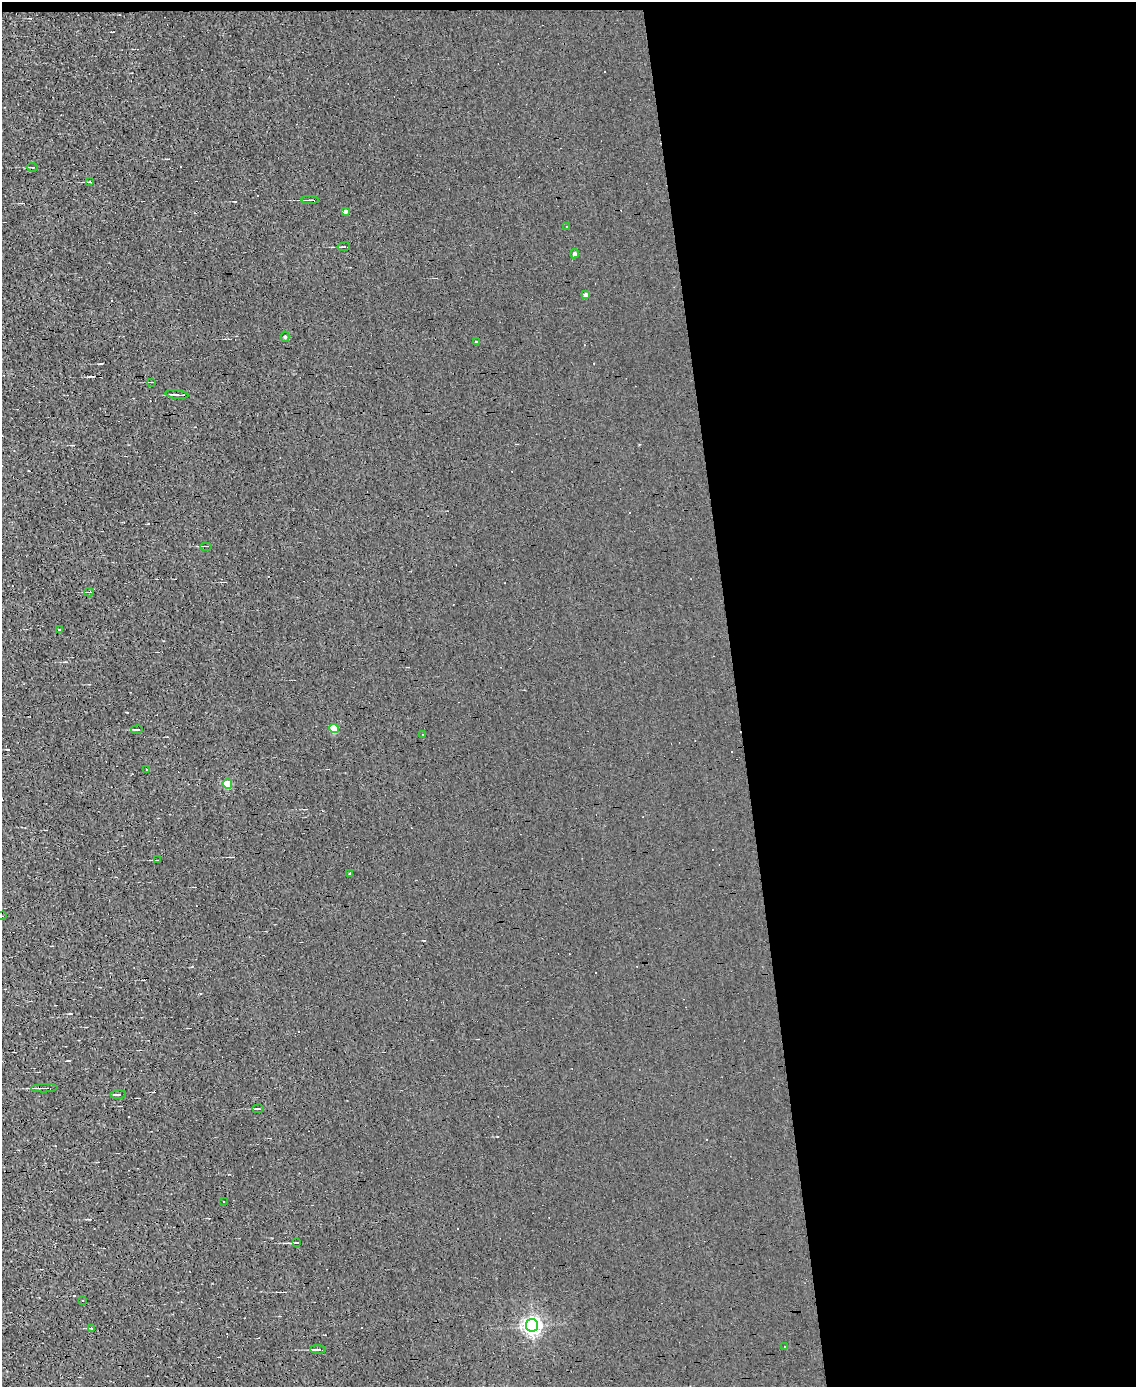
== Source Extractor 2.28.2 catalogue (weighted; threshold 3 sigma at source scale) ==
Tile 4 of 4 x 3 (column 4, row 1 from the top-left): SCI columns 3401-4534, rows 2902-4286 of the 4534 x 4526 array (HDU 1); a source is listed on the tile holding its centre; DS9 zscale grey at full resolution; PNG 1138 x 1389 px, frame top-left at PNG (2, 2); each listed source drawn as its Kron ellipse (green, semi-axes under 4 px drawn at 4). Shown black and unused: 36% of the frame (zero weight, under 3 of 4 exposures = <1% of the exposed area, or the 3 px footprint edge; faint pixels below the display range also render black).
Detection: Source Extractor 2.28.2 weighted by HDU 2 'WHT'; one run over the whole footprint, this tile lists its part. Background 0.0026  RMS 0.011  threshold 0.0484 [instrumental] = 3 sigma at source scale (4.5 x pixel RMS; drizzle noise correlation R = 1.50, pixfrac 1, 0.05/0.05 arcsec/px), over >= 5 px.
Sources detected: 43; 10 cosmic-ray / hot-pixel residue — neither listed nor drawn; the other 33 listed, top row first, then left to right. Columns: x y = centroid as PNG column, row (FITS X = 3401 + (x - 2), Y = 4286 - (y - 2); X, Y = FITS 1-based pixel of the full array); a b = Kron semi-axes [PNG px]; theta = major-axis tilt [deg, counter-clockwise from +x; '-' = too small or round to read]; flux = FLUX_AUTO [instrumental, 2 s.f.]
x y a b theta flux
32 167 5 2 - 0.89
89 182 4 3 - 0.89
310 200 9 2 0 2.2
346 211 4 4 - 2.4
567 227 3 3 - 0.91
344 247 6 3 8 1.1
575 254 4 4 - 2.5
585 295 4 4 - 3.2
285 337 5 4 - 1.4
476 342 4 3 - 3.6
152 382 4 2 - 0.8
177 394 11 3 -7 3
206 546 6 2 0 1.5
89 592 5 2 - 1
59 630 2 2 - 1.2
334 728 5 4 - 25
137 730 6 3 9 1.1
423 734 3 2 - 0.64
146 769 2 2 - 0.83
227 784 5 5 - 27
158 860 3 2 - 0.85
349 874 3 2 - 1.3
2 916 2 2 - 0.96
44 1088 13 3 2 3.9
118 1095 8 2 3 1.4
258 1109 5 3 - 0.98
224 1201 3 2 - 0.7
297 1243 4 2 - 1
83 1300 3 2 - 1.4
532 1325 6 6 - 400
91 1328 3 3 - 0.93
784 1346 2 2 - 0.85
318 1350 8 3 -2 3.5
Isophote crosses this tile's border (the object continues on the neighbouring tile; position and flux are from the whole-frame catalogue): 1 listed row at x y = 2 916
Unlisted compact peaks at least as high as the median listed source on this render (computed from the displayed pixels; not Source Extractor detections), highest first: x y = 74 1296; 127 712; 99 364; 70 1013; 235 202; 639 445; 497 1136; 192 966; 89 1219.